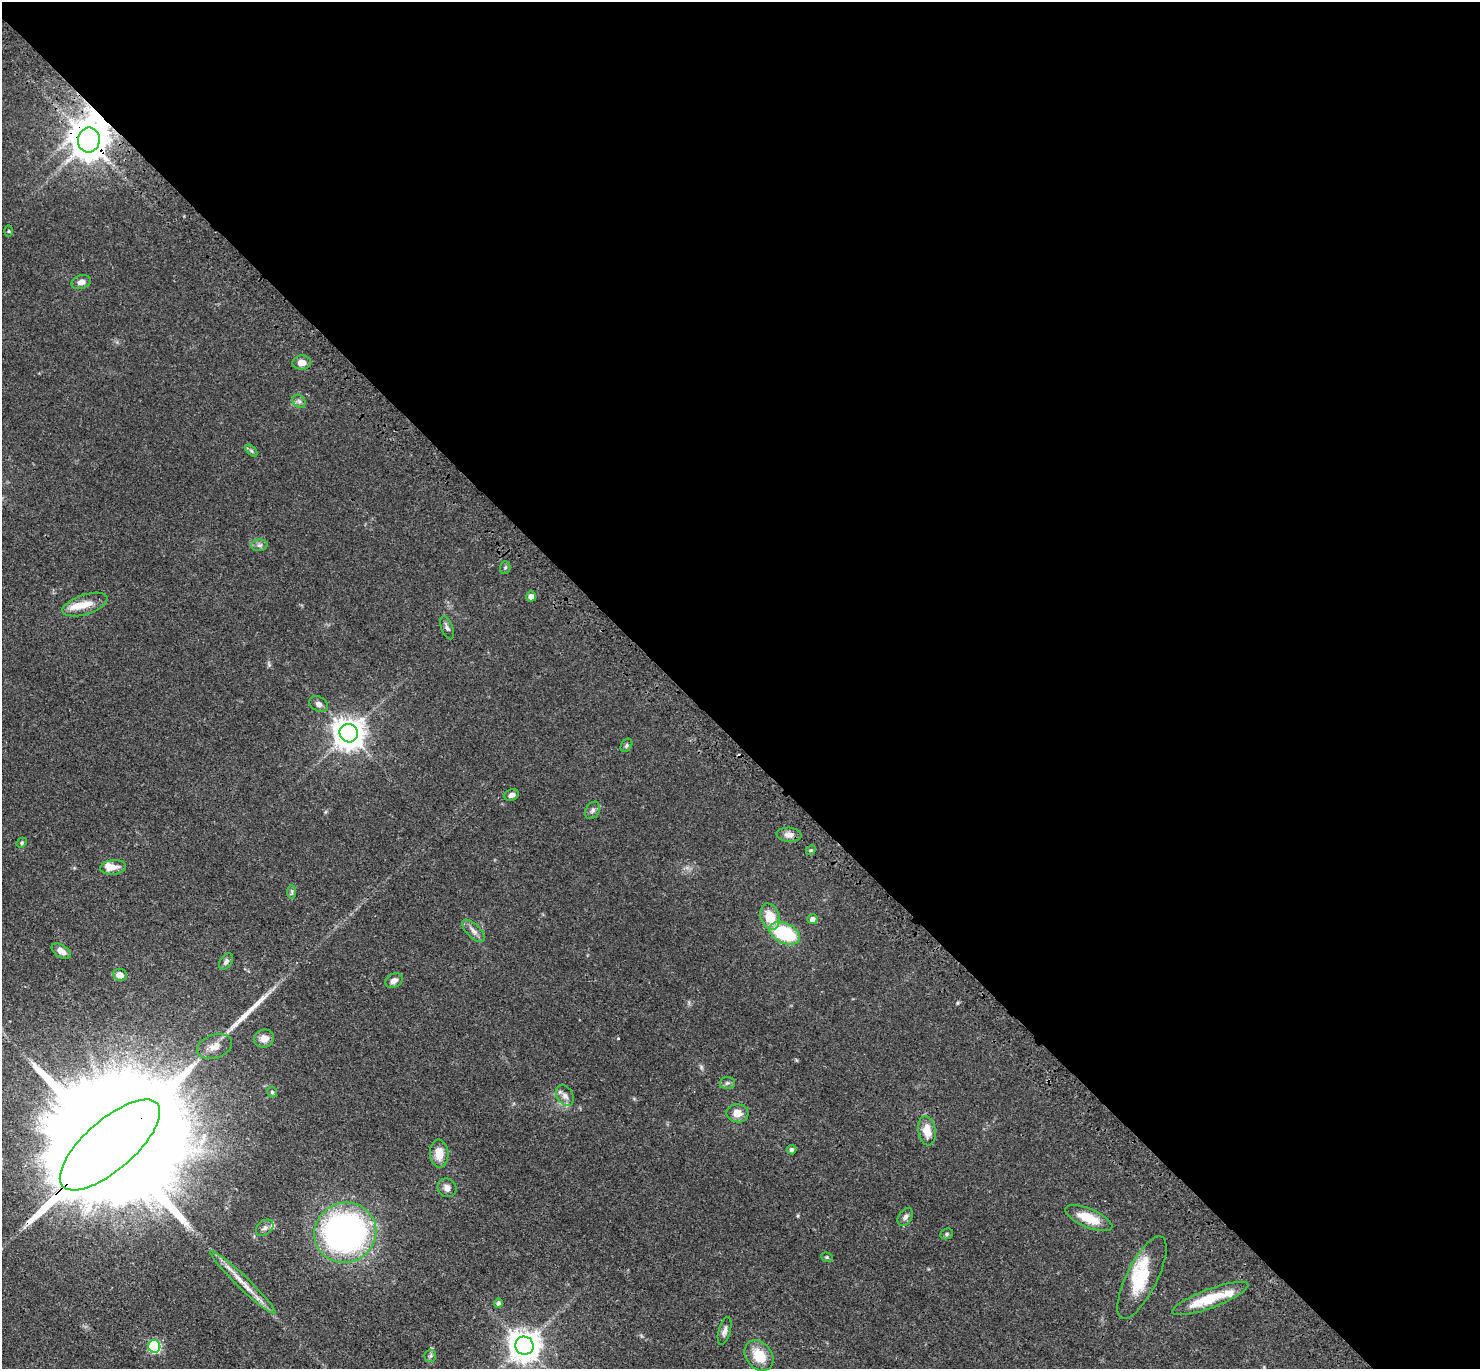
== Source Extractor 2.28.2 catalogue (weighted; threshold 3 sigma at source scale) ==
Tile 8 of 4 x 4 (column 4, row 2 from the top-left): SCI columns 4533-6010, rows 3127-4493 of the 6111 x 6111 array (HDU 1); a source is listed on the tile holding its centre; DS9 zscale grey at full resolution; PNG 1482 x 1371 px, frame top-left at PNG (2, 2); each listed source drawn as its Kron ellipse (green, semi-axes under 4 px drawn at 4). Shown black and unused: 54% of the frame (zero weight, under 3 of 4 exposures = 6% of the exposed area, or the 3 px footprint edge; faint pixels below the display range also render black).
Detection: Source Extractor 2.28.2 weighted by HDU 2 'WHT'; one run over the whole footprint, this tile lists its part. Background 0.0395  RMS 0.0055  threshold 0.0245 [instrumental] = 3 sigma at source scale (4.5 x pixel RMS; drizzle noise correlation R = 1.50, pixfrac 1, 0.05/0.05 arcsec/px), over >= 5 px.
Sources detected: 62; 1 inside a brighter object's white glare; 1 long thin detection or spike segment (spike, bleed or trail) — neither listed nor drawn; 5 inside a brighter listed object's ellipse — not listed separately; the other 55 listed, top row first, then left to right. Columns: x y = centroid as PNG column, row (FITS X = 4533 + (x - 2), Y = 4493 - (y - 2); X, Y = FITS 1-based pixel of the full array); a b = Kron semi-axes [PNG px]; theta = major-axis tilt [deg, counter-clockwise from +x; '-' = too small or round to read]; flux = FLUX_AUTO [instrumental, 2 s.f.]
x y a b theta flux
89 140 12 11 - 1300
9 231 5 3 - 0.53
81 282 10 6 18 2.7
302 363 9 7 4 4.3
299 401 7 5 -43 1.3
251 451 7 4 -46 1.1
259 545 8 5 6 1.5
505 567 6 5 - 0.79
531 596 5 5 - 2.8
85 605 23 10 18 8.1
447 628 12 5 -70 1.6
319 704 10 7 -30 2.1
349 733 9 9 - 790
626 745 7 5 58 0.97
511 795 7 5 23 2.1
593 810 9 6 57 1.6
789 835 12 7 -4 3.1
22 843 5 4 - 0.77
811 850 5 4 - 0.72
113 867 13 7 7 4.1
292 892 7 4 90 1
770 917 13 9 -72 12
812 919 5 4 - 2.6
474 931 14 6 -44 2.9
785 933 16 10 -24 35
61 951 11 6 -31 3.2
226 962 9 6 57 1.7
120 975 7 6 - 4.3
394 981 9 6 30 2.7
264 1039 10 9 - 4.1
214 1046 18 11 18 6
727 1083 7 6 - 1.2
272 1092 5 5 - 0.77
565 1096 11 8 -54 3
737 1113 11 9 -5 5.4
927 1131 14 8 -80 7.8
110 1145 63 25 41 51000
792 1150 5 5 - 1
439 1154 14 9 -87 7.4
447 1188 10 9 - 2.8
905 1217 10 6 56 1.9
1089 1218 25 9 -23 13
265 1228 10 7 39 2.2
345 1233 31 29 26 230
947 1234 6 5 - 0.9
827 1257 6 4 -22 0.75
1142 1278 45 15 63 20
243 1283 44 6 -44 9
1210 1298 40 9 20 20
498 1303 4 4 - 1.3
725 1331 14 6 75 2.2
154 1346 6 6 - 55
524 1346 9 9 - 860
430 1356 6 6 - 1.1
759 1356 16 13 -52 12
Overlapping masked pixels (flux is a lower limit): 2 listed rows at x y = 89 140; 110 1145
Isophote crosses this tile's border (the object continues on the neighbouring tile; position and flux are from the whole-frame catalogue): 1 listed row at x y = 110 1145